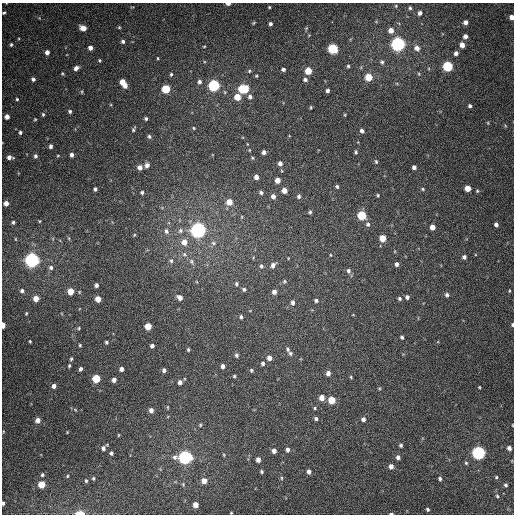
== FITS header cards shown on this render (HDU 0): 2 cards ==
NAXIS1  =                  512
NAXIS2  =                  512

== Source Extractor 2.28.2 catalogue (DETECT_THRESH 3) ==
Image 512 x 512 px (HDU 0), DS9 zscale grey, 1 PNG px = 1 image px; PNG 516 x 516 px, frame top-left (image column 1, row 512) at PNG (2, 3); no overlay
Background 380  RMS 9.5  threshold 28.6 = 3 sigma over >= 5 px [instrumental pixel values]
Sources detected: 219; all 219 listed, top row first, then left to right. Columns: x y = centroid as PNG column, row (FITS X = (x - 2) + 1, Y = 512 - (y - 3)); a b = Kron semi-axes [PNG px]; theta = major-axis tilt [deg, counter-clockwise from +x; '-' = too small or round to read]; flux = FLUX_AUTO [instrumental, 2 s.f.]
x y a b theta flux
228 4 4 3 - 2500
396 6 4 3 - 550
269 7 4 3 - 710
410 8 4 3 - 1100
4 13 4 3 - 880
420 13 4 4 - 2300
512 17 4 4 - 4300
465 22 4 4 - 2800
253 23 5 4 - 750
270 24 4 4 - 1600
119 27 4 4 - 740
83 28 6 5 - 6000
306 28 5 4 - 790
391 30 5 5 - 4600
309 35 5 3 - 470
465 36 4 4 - 2900
123 41 5 4 - 1700
398 44 6 6 - 230000
11 45 5 4 - 940
462 45 5 4 - 4900
204 46 4 3 - 560
90 48 4 4 - 3200
417 48 6 5 - 3600
333 49 5 5 - 55000
47 52 4 4 - 3200
456 53 4 4 - 2400
158 58 4 3 - 600
99 60 4 4 - 750
382 62 6 5 - 1300
348 66 4 4 - 920
448 66 5 5 - 58000
76 68 5 4 - 2700
283 69 4 4 - 1600
249 71 5 4 - 730
308 71 5 5 - 14000
62 74 4 3 - 660
171 74 6 4 75 1100
419 74 5 3 - 560
256 76 4 3 - 670
369 77 5 5 - 15000
33 79 5 4 - 1600
305 79 5 5 - 1700
199 82 5 5 - 1900
123 83 8 4 -57 10000
214 85 5 5 - 100000
166 89 5 5 - 28000
243 89 7 5 0 38000
327 91 4 3 - 1500
82 92 5 3 - 600
237 97 5 5 - 9500
250 97 5 5 - 1800
17 99 4 4 - 850
470 106 4 4 - 1400
311 107 4 3 - 660
70 111 4 3 - 1200
43 114 5 4 - 920
345 115 4 3 - 560
7 117 4 4 - 3700
35 119 3 3 - 610
146 119 4 3 - 1100
488 123 5 3 - 650
505 125 5 3 - 710
194 128 4 4 - 690
133 129 7 3 65 1100
362 131 5 4 - 2000
20 132 4 4 - 1200
149 136 5 4 - 1500
51 146 4 3 - 1700
249 150 4 3 - 490
264 152 4 4 - 2100
356 152 4 3 - 1000
58 155 4 3 - 540
72 155 5 4 - 2100
35 156 5 4 - 1400
9 157 5 4 - 2600
252 158 5 4 - 860
376 161 6 4 -64 910
280 163 5 5 - 2300
147 165 5 5 - 2700
140 167 5 5 - 3300
414 167 4 4 - 2100
282 171 5 3 - 560
256 177 4 4 - 3600
278 180 5 4 - 5700
337 186 4 4 - 1000
468 188 5 4 - 8000
95 189 4 4 - 1400
423 189 5 4 - 840
284 190 4 4 - 5200
477 191 5 4 - 770
142 192 4 4 - 1100
261 192 5 4 - 1500
378 195 4 4 - 750
273 196 5 5 - 3200
299 196 6 5 - 1600
229 202 6 5 - 8100
6 203 4 4 - 3600
310 212 5 4 - 1100
362 215 5 5 - 32000
241 217 5 3 - 560
40 221 5 3 - 510
13 222 4 3 - 1000
368 224 7 6 - 1700
496 225 4 3 - 2000
432 227 5 4 - 4700
198 230 6 6 - 330000
166 231 8 6 -77 2300
180 231 7 6 - 2000
134 235 4 3 - 570
68 238 6 3 -69 690
383 238 5 5 - 11000
15 239 5 3 - 520
184 242 7 7 - 5500
213 243 7 6 - 1800
184 254 7 6 - 1700
330 255 4 3 - 500
464 257 5 4 - 1700
32 260 6 6 - 270000
171 261 8 5 81 1600
191 262 8 6 -58 1900
397 264 4 4 - 1900
273 265 6 5 - 2900
261 266 5 4 - 1300
51 267 6 6 - 1700
348 271 6 5 - 1900
284 281 6 5 - 1000
236 284 6 4 82 1200
96 285 5 4 - 1900
244 289 5 4 - 1200
22 291 6 5 - 1600
70 291 5 5 - 10000
509 291 4 3 - 630
274 292 5 5 - 2700
447 295 5 5 - 1600
180 297 6 5 - 3600
407 297 5 4 - 1700
36 298 5 5 - 5600
399 298 5 4 - 1200
98 299 5 4 - 7300
316 300 4 4 - 1400
293 303 6 5 - 2000
26 313 5 4 - 700
241 317 5 4 - 1300
3 325 5 3 - 5500
512 325 4 3 - 890
148 326 5 5 - 10000
79 328 5 4 - 770
402 337 4 4 - 1200
30 341 3 2 - 640
106 342 3 3 - 1000
80 345 4 3 - 700
152 346 4 4 - 1900
188 349 5 3 - 880
288 349 7 5 -77 1500
290 353 6 5 - 1400
236 355 5 5 - 1500
269 358 5 5 - 3800
71 359 4 3 - 880
263 363 6 5 - 1600
69 366 4 3 - 860
223 366 5 4 - 2300
81 369 4 3 - 1400
121 369 4 4 - 2200
164 370 4 4 - 1800
251 370 6 5 - 1100
328 373 5 5 - 2900
234 376 4 4 - 830
351 377 4 3 - 680
96 379 5 5 - 24000
114 380 4 4 - 2600
180 382 5 5 - 2500
54 386 4 4 - 2700
479 387 3 2 - 580
379 388 5 3 - 630
322 398 5 5 - 5600
331 400 5 5 - 15000
167 407 5 3 - 590
315 408 4 3 - 720
151 410 5 4 - 2900
316 418 4 4 - 1400
363 419 5 4 - 2300
38 420 5 5 - 4300
200 425 5 4 - 740
512 425 3 2 - 430
67 432 3 3 - 480
119 435 4 2 - 510
401 445 4 4 - 1100
103 448 6 5 - 2000
509 448 4 4 - 2700
288 450 5 4 - 1800
274 451 4 4 - 3100
111 453 4 3 - 1300
479 453 6 5 - 160000
224 455 5 3 - 590
185 457 6 6 - 210000
398 457 5 4 - 2000
258 460 4 4 - 2800
466 463 4 4 - 830
391 466 5 4 - 3100
262 472 3 3 - 940
309 472 4 4 - 2500
42 475 5 4 - 1100
67 476 5 3 - 610
496 477 4 3 - 720
93 478 3 3 - 790
282 478 5 3 - 640
440 478 4 4 - 1100
86 481 5 3 - 800
204 481 5 5 - 5400
42 484 5 5 - 13000
183 484 5 4 - 760
506 485 4 3 - 1100
497 496 5 4 - 820
3 503 4 3 - 1600
195 505 5 4 - 5600
427 509 4 4 - 1100
80 513 6 3 -2 12000
231 513 3 3 - 640
391 514 4 2 - 1000
At the frame edge (FLAGS 8, measured only in part): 10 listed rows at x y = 228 4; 4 13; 512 17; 3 325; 512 325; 512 425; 3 503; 80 513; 231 513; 391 514